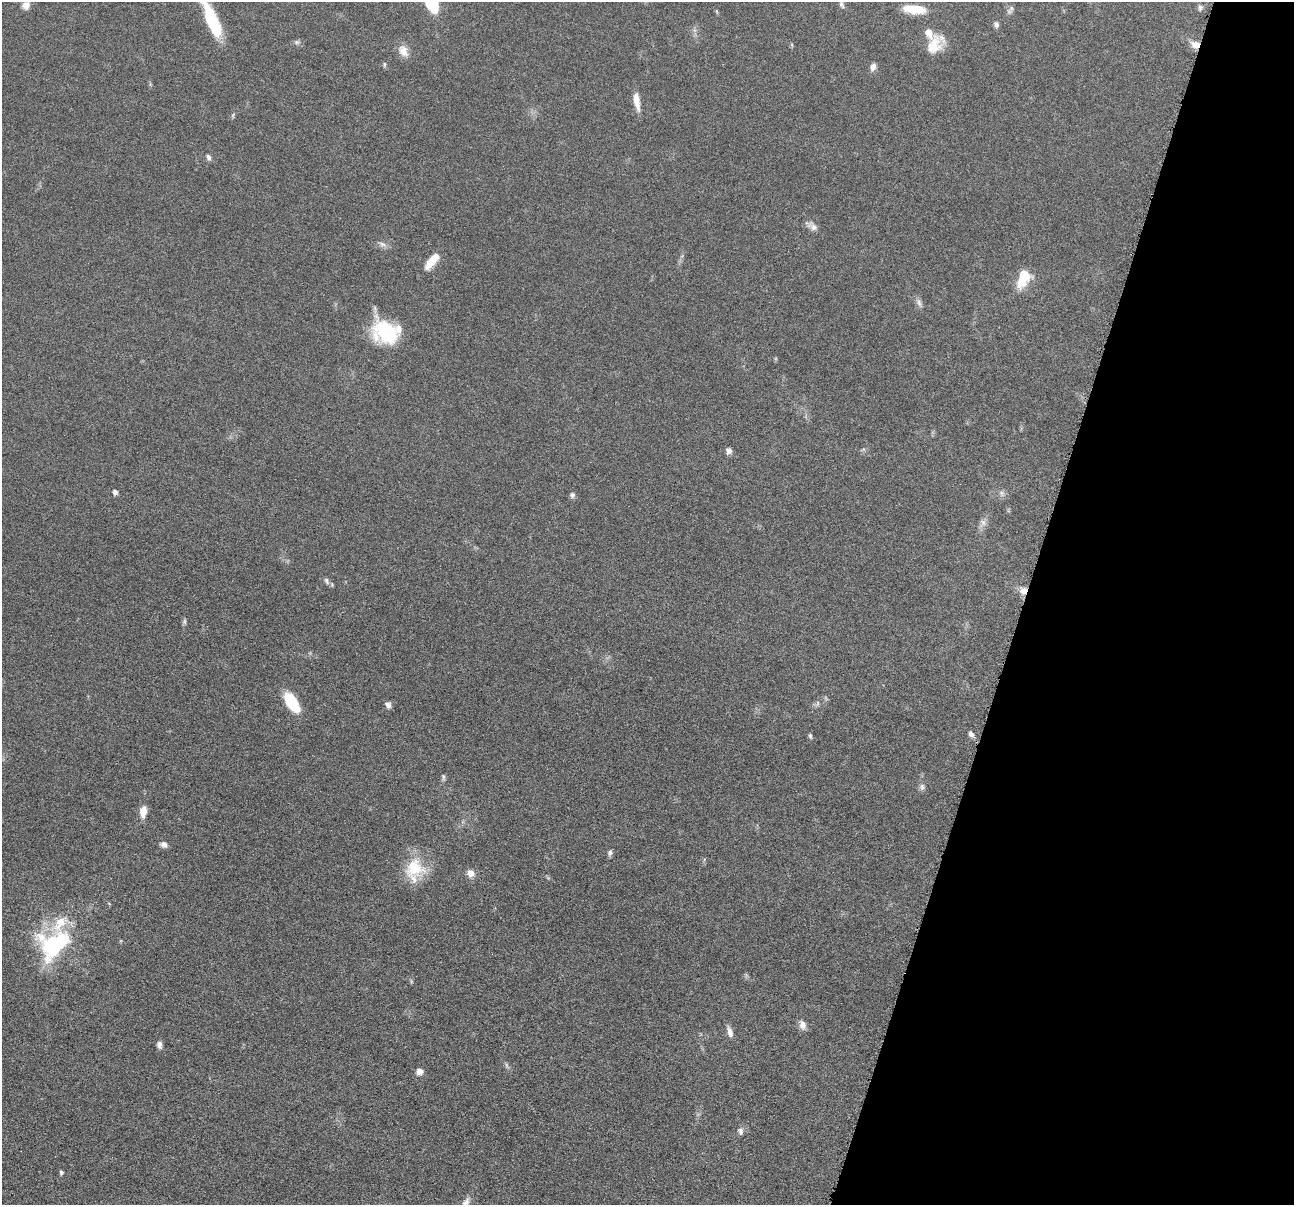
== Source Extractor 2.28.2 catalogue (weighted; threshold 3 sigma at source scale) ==
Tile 8 of 4 x 4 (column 4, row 2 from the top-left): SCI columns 3885-5176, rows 2664-3866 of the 5181 x 5200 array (HDU 1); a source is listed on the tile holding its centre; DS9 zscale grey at full resolution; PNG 1296 x 1207 px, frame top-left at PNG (2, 2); no overlay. Shown black and unused: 21% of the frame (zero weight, under 4 of 8 exposures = <1% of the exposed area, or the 3 px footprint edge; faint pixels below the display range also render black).
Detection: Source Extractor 2.28.2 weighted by HDU 2 'WHT'; one run over the whole footprint, this tile lists its part. Background 0.0363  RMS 0.0033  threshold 0.0133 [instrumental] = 3 sigma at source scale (4.09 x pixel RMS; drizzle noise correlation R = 1.36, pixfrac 0.8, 0.05/0.05 arcsec/px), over >= 5 px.
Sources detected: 58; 1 inside a brighter object's white glare — not listed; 6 inside a brighter listed object's ellipse — not listed separately; the other 51 listed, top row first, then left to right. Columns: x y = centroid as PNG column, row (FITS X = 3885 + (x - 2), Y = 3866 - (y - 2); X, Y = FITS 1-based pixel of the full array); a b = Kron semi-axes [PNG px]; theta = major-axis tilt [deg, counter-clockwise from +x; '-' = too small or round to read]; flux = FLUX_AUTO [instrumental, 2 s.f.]
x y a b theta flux
432 4 17 10 -61 12
26 5 9 9 - 1.6
841 5 10 5 -63 0.72
1200 7 8 5 77 0.73
1011 8 11 5 47 0.8
914 9 26 9 -6 7.4
212 20 44 11 -66 15
996 25 9 6 -79 0.82
297 42 7 5 -20 0.71
1195 45 11 8 -7 2.5
934 46 27 15 55 7.1
403 51 17 11 -63 2.9
384 64 7 4 82 0.45
873 67 9 7 77 1.5
637 101 21 7 -80 3.5
233 115 7 4 54 0.45
209 157 8 6 -64 0.87
812 227 15 8 -32 1.6
382 244 10 6 -21 1.2
430 263 13 8 47 4.4
1023 279 21 11 63 8.6
919 303 11 6 -70 1.1
384 330 34 22 -68 16
729 451 8 7 - 1.2
115 492 6 5 - 0.98
1001 493 7 4 -89 0.72
572 495 8 7 - 0.83
983 522 9 7 -74 1.3
327 581 10 5 -60 0.86
1023 591 10 8 28 2.1
184 621 9 4 -90 0.61
292 702 23 10 -55 11
818 703 7 4 90 0.53
388 705 8 6 -61 1.2
971 734 9 6 -53 1
810 736 7 5 -69 0.5
443 777 9 4 -79 0.59
922 787 10 6 -89 0.94
143 811 10 6 81 4.2
164 845 9 7 -24 1.2
610 853 8 7 - 0.76
414 868 29 27 19 11
471 873 9 8 - 2.3
55 944 46 33 31 31
802 1025 12 8 -75 1.8
730 1032 13 7 -75 1.7
159 1045 9 6 -84 1.1
420 1071 9 8 - 1.5
740 1131 10 7 -84 1
61 1172 5 4 - 0.6
466 1202 16 8 54 1.8
Overlapping masked pixels (flux is a lower limit): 2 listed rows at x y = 1195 45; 1023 591
Isophote crosses this tile's border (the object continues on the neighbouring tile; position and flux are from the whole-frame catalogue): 3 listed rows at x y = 432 4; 212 20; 466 1202